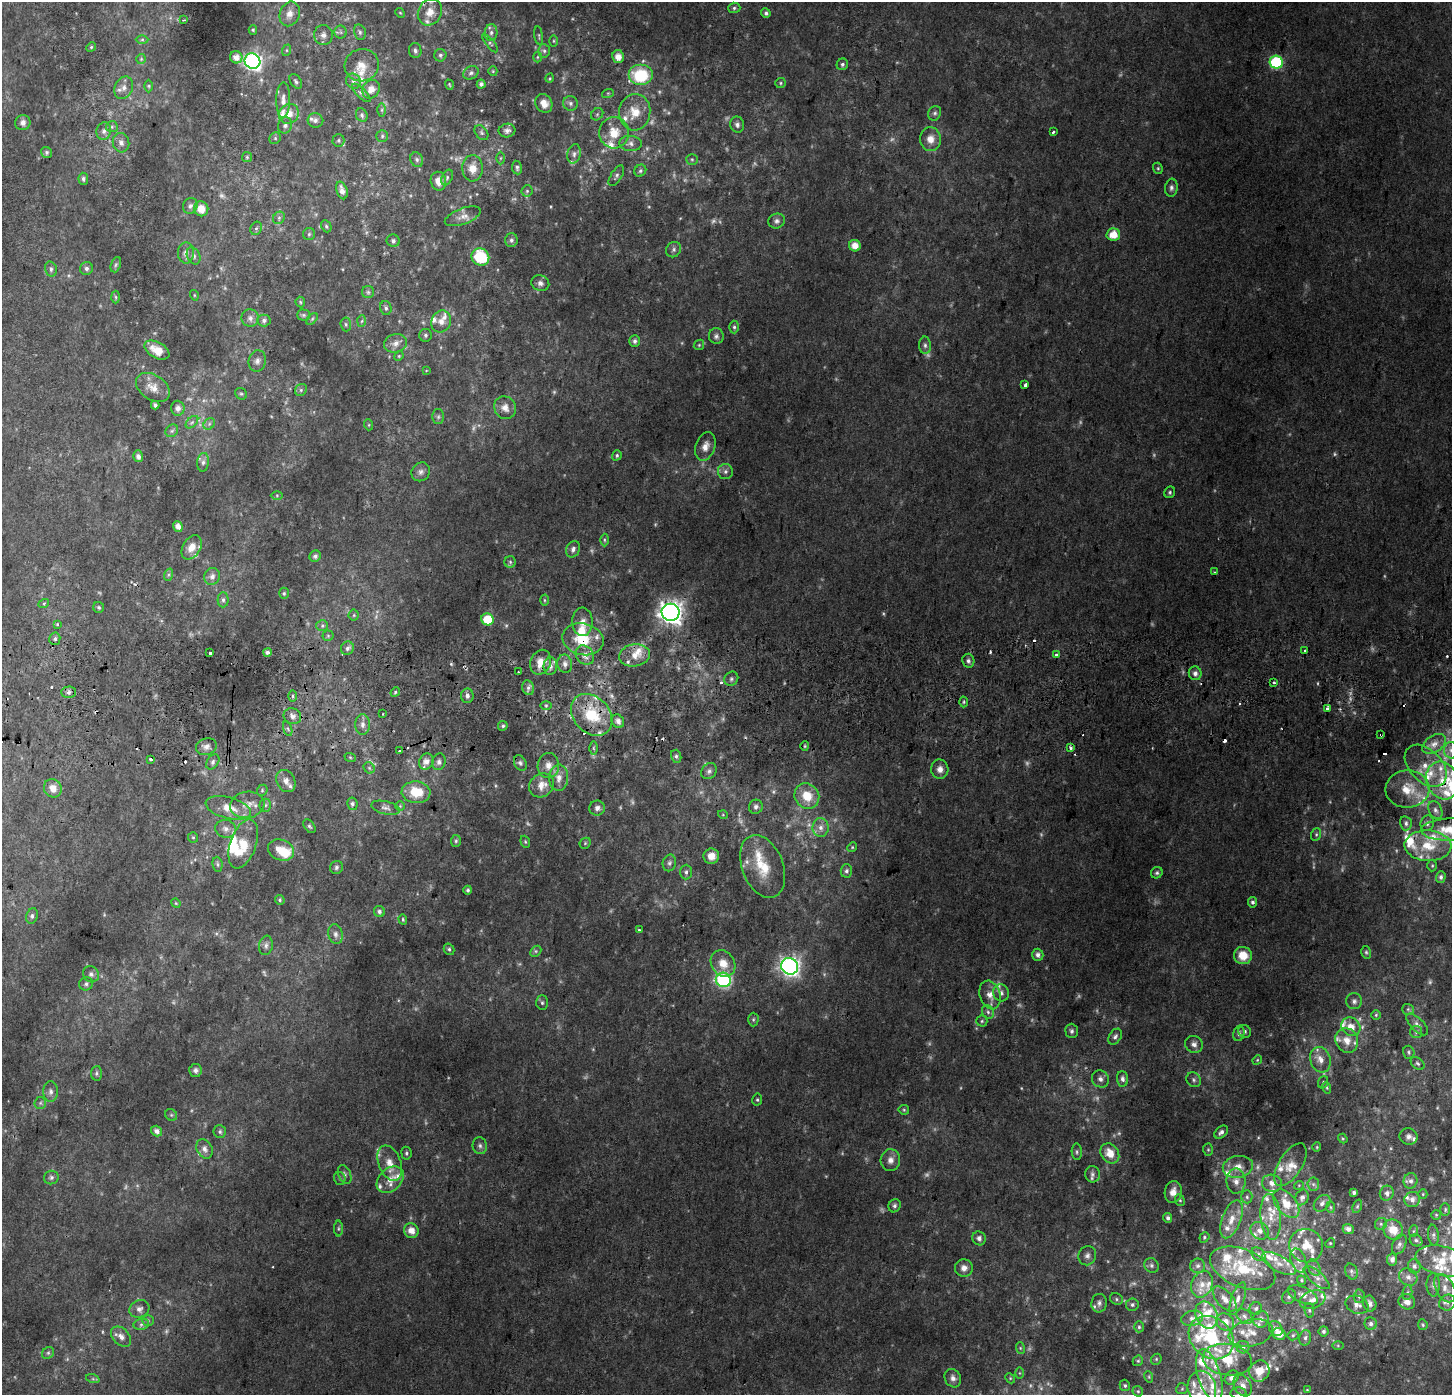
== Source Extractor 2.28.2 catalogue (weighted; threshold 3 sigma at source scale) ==
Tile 5 of 3 x 3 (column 2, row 2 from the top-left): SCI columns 1461-2910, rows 1648-3040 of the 4360 x 4689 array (HDU 1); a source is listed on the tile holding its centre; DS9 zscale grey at full resolution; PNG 1454 x 1397 px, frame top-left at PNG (2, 2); each listed source drawn as its Kron ellipse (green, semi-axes under 4 px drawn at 4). Shown black and unused: <1% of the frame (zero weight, under 2 of 3 exposures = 2% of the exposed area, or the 3 px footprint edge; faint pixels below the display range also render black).
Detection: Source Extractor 2.28.2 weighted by HDU 2 'WHT'; one run over the whole footprint, this tile lists its part. Background 0.0752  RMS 0.013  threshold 0.059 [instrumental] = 3 sigma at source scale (4.5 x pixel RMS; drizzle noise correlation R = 1.50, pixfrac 1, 0.0396/0.0396 arcsec/px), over >= 5 px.
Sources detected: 642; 72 too faint to see at this stretch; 20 cosmic-ray / hot-pixel residue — neither listed nor drawn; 98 inside a brighter listed object's ellipse — not listed separately; the other 452 listed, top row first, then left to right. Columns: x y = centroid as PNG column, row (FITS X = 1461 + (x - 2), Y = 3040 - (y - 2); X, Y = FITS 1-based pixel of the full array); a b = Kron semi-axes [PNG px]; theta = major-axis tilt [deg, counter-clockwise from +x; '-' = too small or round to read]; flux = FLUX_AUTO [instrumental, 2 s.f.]
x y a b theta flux
734 8 6 5 - 2.5
430 12 14 11 59 19
400 13 5 4 - 1.6
766 13 5 4 - 3.4
290 14 13 9 67 13
184 20 3 3 - 1.4
253 30 5 4 - 1.8
341 32 6 6 - 3.1
360 32 8 5 -76 3.3
491 33 8 6 87 4.8
323 35 10 9 - 7.4
539 36 9 3 -82 1.8
142 40 6 4 1 2.1
554 41 5 4 - 1.5
490 43 11 4 -50 3
91 47 5 4 - 1.7
287 50 6 4 71 1.8
415 50 7 6 - 3.8
544 51 7 5 -86 3.2
440 55 6 6 - 3
236 57 6 6 - 9.6
537 57 5 3 - 1.3
618 57 6 6 - 9.9
141 59 5 5 - 2.1
252 61 8 7 - 450
1276 62 6 6 - 160
842 64 6 5 - 3.1
362 65 17 16 - 21
493 71 5 4 - 1.5
471 73 8 6 33 3.9
640 75 12 10 0 67
550 78 5 3 - 1.2
296 81 8 5 -56 3
353 81 8 7 - 4.9
781 83 5 5 - 2.1
481 84 4 4 - 3.2
449 85 5 3 - 1.4
149 86 6 4 -89 2
124 88 11 8 65 8.8
371 89 10 8 54 12
361 93 12 5 -44 3.4
608 93 6 4 18 1.4
283 100 18 7 89 9.6
544 103 10 8 -63 12
570 103 7 7 - 4.2
382 110 6 4 90 2.4
635 112 18 15 85 26
935 113 7 6 - 3.3
289 114 10 9 - 17
597 114 7 5 45 2.8
362 115 7 5 -65 3.2
315 120 8 7 - 5.1
23 123 8 7 - 6.1
285 125 8 7 - 4.3
737 125 8 7 - 4.7
112 127 6 5 - 2.6
104 131 9 7 79 5.3
507 131 8 7 - 5.5
1053 132 3 3 - 5.3
481 133 8 6 -52 3.2
614 133 15 15 - 25
382 136 6 5 - 2.7
275 138 6 5 - 2.2
930 139 12 10 -82 14
338 140 6 6 - 2.5
121 143 10 8 -76 6.9
630 143 11 7 -4 6.8
46 152 6 5 - 2.6
574 154 10 6 77 6.1
247 157 5 5 - 1.9
500 158 6 4 89 1.9
692 159 6 5 - 2.2
417 160 7 6 - 3.5
517 167 7 5 -82 3.2
473 168 13 10 -89 16
1158 168 6 4 -69 1.9
640 171 6 5 - 3
616 176 11 5 58 4
447 177 8 5 65 2.9
83 179 6 5 - 3.4
438 181 9 7 -79 12
1171 188 9 6 84 4.4
342 190 9 5 -73 8.4
527 191 6 5 - 2.3
190 206 8 7 - 4.6
201 209 7 7 - 17
463 216 19 8 20 10
279 218 6 5 - 2.9
777 221 8 7 - 4.6
326 226 6 5 - 2.1
256 228 7 5 67 2.8
309 234 6 6 - 2.3
1113 235 6 6 - 20
511 240 7 6 - 4.1
393 241 6 6 - 3.8
855 246 6 5 - 15
673 250 8 7 - 3.8
186 253 10 8 90 7.4
194 256 9 6 -65 4.8
480 257 9 8 - 68
116 265 8 5 70 2.7
86 268 7 6 - 4
51 269 8 6 -74 4
540 283 9 7 -23 5.6
368 292 6 6 - 2.9
194 295 5 3 - 1.2
116 297 6 4 -88 2
300 302 5 5 - 1.8
386 308 7 5 -78 3.3
303 315 6 5 - 2.6
250 318 9 8 - 6.1
312 319 7 4 45 2.2
264 320 6 6 - 3.7
362 321 6 4 86 2.1
441 321 11 9 64 12
346 324 7 5 -86 2.9
734 327 6 4 -89 2.5
425 335 6 6 - 3
716 336 8 7 - 4.3
635 341 6 5 - 4.1
395 343 11 9 12 9.9
699 345 6 4 46 1.8
925 345 8 6 -89 4.3
157 350 13 8 -29 17
399 356 5 4 - 1.5
257 361 11 8 76 6.5
426 370 4 2 - 1.1
1025 385 4 3 - 3.5
153 387 19 12 -33 16
301 390 6 5 - 2.9
241 394 6 5 - 2.4
155 405 4 4 - 3.1
178 408 7 7 - 6.3
505 408 12 10 -54 12
438 417 7 6 - 2.7
192 422 7 4 45 3.2
209 424 6 5 - 3.1
369 425 5 3 - 1.4
172 431 7 5 44 3.1
705 446 15 9 71 12
617 455 5 4 - 2.5
138 456 6 5 - 4.8
203 462 9 6 82 4.6
421 472 10 8 51 6
725 472 7 7 - 4.8
1170 492 6 5 - 2.7
277 495 6 4 0 1.8
178 526 5 4 - 7.5
604 540 6 4 -89 2.3
192 547 13 8 58 15
573 549 8 6 66 4.8
315 556 6 5 - 3.5
510 562 6 5 - 2.4
1215 572 3 3 - 1.3
168 575 6 4 71 2.2
212 576 8 7 - 7
284 593 6 5 - 2.1
223 600 7 5 89 3.6
544 600 5 3 - 1.5
44 603 5 3 - 1.6
99 607 5 5 - 2.5
671 612 9 8 - 1100
354 615 5 5 - 1.9
487 619 6 6 - 37
582 622 14 10 -88 12
57 624 4 4 - 1.1
322 626 6 5 - 2.6
328 636 5 5 - 1.9
55 639 6 5 - 3.1
583 639 21 15 -13 45
347 648 7 6 - 4.2
1305 651 3 3 - 5.1
267 652 4 4 - 4.4
210 653 3 3 - 6.4
585 655 10 8 -52 11
634 655 15 11 9 19
1056 655 3 3 - 3.8
968 661 7 6 - 4.2
540 662 13 10 66 15
565 664 9 7 -79 7.4
550 666 9 6 86 6.6
518 672 2 2 - 1.4
1195 673 7 6 - 6.1
731 679 7 6 - 3.6
1274 683 3 3 - 4.5
528 688 7 6 - 4.4
69 692 7 5 1 3.6
395 692 5 4 - 1.9
293 696 5 3 - 1.9
467 696 7 6 - 4.8
964 702 5 3 - 1.8
546 705 6 4 0 2.1
1328 708 4 3 - 5.8
383 714 2 2 - 1.4
592 715 23 18 -47 65
292 716 9 8 - 6.3
618 721 7 6 - 7.7
362 724 10 7 89 6.8
503 726 5 4 - 2.3
288 729 8 3 -71 2.4
1381 735 3 2 - 1.2
1434 744 13 8 34 11
805 746 5 4 - 1.6
206 747 11 8 17 6.9
593 748 6 4 -89 2.5
1070 748 4 3 - 11
1451 750 8 7 - 6.8
399 751 3 3 - 3.5
676 756 6 5 - 3.1
350 757 6 3 -19 1.5
151 759 4 3 - 4.2
213 762 8 5 56 3.9
426 762 8 7 - 10
439 762 8 6 72 5.4
520 763 8 6 -62 3.7
548 766 12 10 88 12
1426 766 25 16 -45 28
369 768 6 5 - 2.2
940 769 10 8 -87 8.5
709 771 9 7 52 4.2
559 778 13 9 88 13
286 781 11 9 -62 8.9
1442 781 19 16 -68 32
542 785 13 11 38 16
53 788 9 8 - 12
1407 789 22 18 2 33
262 790 6 5 - 2.1
416 792 14 11 -4 36
807 796 13 12 - 27
352 804 6 5 - 3.4
247 805 17 13 9 17
265 805 6 6 - 3
400 806 4 4 - 1.5
756 807 7 7 - 4.2
228 808 23 10 -14 23
386 808 14 6 -14 5.5
597 808 7 7 - 6
1435 810 9 6 -64 4.8
723 815 5 3 - 1.2
1406 823 7 5 -77 3.8
1427 823 8 7 - 4.2
309 826 8 5 -54 2.6
821 827 9 8 - 7.9
226 829 10 9 - 8.2
1449 829 28 11 2 45
1316 834 6 5 - 2.2
193 837 6 5 - 2
456 841 6 5 - 2.3
525 842 6 4 -69 2
585 843 6 5 - 1.9
243 844 25 13 71 36
1428 846 23 15 -3 36
852 847 5 4 - 1.7
281 850 13 10 -23 22
711 856 8 7 - 14
669 863 8 6 78 4.1
217 864 8 5 -84 2.9
763 866 33 20 -68 48
1432 866 6 5 - 1.9
336 867 7 6 - 3.1
846 871 6 6 - 3.7
686 872 7 6 - 3.9
1157 873 6 5 - 2.9
1441 877 5 5 - 4.3
468 890 4 4 - 2.7
280 900 5 4 - 2.5
1253 902 5 4 - 3.3
176 903 5 4 - 1.4
379 912 6 5 - 3.7
32 916 8 5 72 3.3
403 919 5 4 - 1.9
639 930 3 3 - 1.7
335 934 10 7 -78 5.5
266 945 10 7 81 5.1
449 949 6 5 - 2.6
536 951 6 4 45 2.5
1366 952 6 5 - 2.2
1038 955 6 6 - 5.4
1243 956 9 8 - 24
723 963 14 11 -56 19
790 966 8 8 - 670
91 974 8 7 - 5.1
723 980 7 7 - 250
86 984 7 6 - 3.5
1001 993 8 7 - 6.2
990 995 14 10 -73 13
1354 1001 8 8 - 4.7
542 1003 7 5 -88 2.9
1408 1009 6 5 - 2.6
988 1012 7 5 -62 3.6
1376 1015 5 5 - 1.9
753 1020 7 5 89 2.4
982 1021 5 5 - 2.1
1417 1024 14 6 -45 5.9
1351 1027 10 8 -44 14
1072 1031 7 6 - 4.1
1245 1031 7 6 - 3.3
1416 1032 6 6 - 3
1239 1034 7 5 75 3.9
1115 1037 9 6 56 4.6
1347 1040 13 11 -63 16
1194 1044 9 8 - 7
1409 1052 7 5 -75 2.7
1257 1060 5 4 - 1.6
1320 1060 13 10 -71 13
1418 1063 8 5 -39 3
195 1070 6 6 - 4.2
96 1073 7 5 88 2.9
1100 1079 9 8 - 6.5
1122 1079 8 5 -87 5.6
1194 1080 8 7 - 3.7
1323 1082 6 5 - 2.3
1327 1088 6 3 -72 2.1
51 1092 10 7 -89 6
757 1100 6 5 - 2.3
40 1103 6 5 - 2.7
904 1110 5 5 - 1.9
171 1115 6 5 - 2.4
157 1131 6 5 - 7
220 1132 6 6 - 3.1
1221 1132 8 5 44 5
1409 1137 9 8 - 5.9
1343 1139 5 4 - 1.6
480 1146 8 7 - 4.2
1317 1147 4 4 - 1.4
205 1149 10 7 -60 7.4
1208 1150 6 5 - 2.3
1077 1152 8 5 -88 2.8
406 1153 6 5 - 2.5
1110 1153 11 8 -54 18
890 1160 11 9 87 9.1
390 1163 18 11 -68 18
1290 1165 24 11 58 17
1238 1167 15 11 10 15
345 1174 10 6 -68 4.2
1092 1174 8 7 - 4.3
51 1178 7 6 - 3.5
340 1178 6 5 - 2.5
390 1180 15 11 43 18
1236 1181 12 9 88 11
1411 1181 8 7 - 5.6
1272 1183 10 8 -11 9.1
1313 1184 6 6 - 3.3
1299 1185 5 3 - 1.1
1173 1192 11 8 80 11
1354 1193 4 3 - 3.3
1387 1193 7 7 - 5.8
1423 1194 5 4 - 1.4
1247 1197 6 5 - 3.1
1302 1197 8 6 67 4.7
1180 1200 6 4 -67 2
1412 1200 8 7 - 7.3
1322 1203 9 7 46 5.2
1286 1204 16 10 -50 24
895 1206 7 6 - 3.7
1357 1206 7 4 70 2.3
1330 1207 6 4 -88 1.8
1445 1209 6 5 - 2.2
1436 1215 5 5 - 1.6
1271 1217 23 10 -84 19
1168 1218 5 4 - 4.2
1231 1219 20 9 70 19
1381 1224 6 5 - 2.9
338 1228 8 4 -90 2.4
1348 1229 5 5 - 6
1393 1230 10 9 - 21
411 1231 7 7 - 13
1260 1231 10 8 -41 7.8
1413 1231 6 3 70 1.5
1433 1235 10 5 -82 3.7
1204 1237 5 4 - 2
979 1238 7 6 - 5.8
1416 1240 7 5 -39 3.2
1330 1243 5 4 - 1.6
1399 1244 10 6 65 4.5
1306 1246 17 16 - 26
1259 1254 8 5 -42 3.8
1087 1256 10 8 71 6.3
1392 1260 6 5 - 5.7
1298 1261 12 7 -72 7.9
1442 1261 27 14 -14 33
1279 1264 19 8 -29 14
1151 1265 8 7 - 4
1198 1266 7 7 - 3.6
1414 1266 7 6 - 4.8
1314 1267 9 5 -63 4.2
964 1268 9 9 - 8.2
1243 1268 34 19 -22 59
1351 1271 8 6 -66 3.2
1408 1277 10 8 -36 7
1317 1278 16 6 -41 7.5
1302 1280 5 3 - 1.9
1202 1284 13 10 67 13
1433 1285 11 6 -89 4.8
1445 1288 15 9 -62 11
1407 1293 7 5 84 2.8
1303 1295 16 8 -23 9.1
1359 1296 6 5 - 3.5
1289 1297 8 6 55 3.7
1116 1299 7 5 -26 2.7
1225 1299 15 8 -48 10
1238 1299 17 6 71 8.6
1313 1300 13 8 20 10
1407 1302 8 7 - 7.7
1099 1303 9 7 82 5.6
1448 1303 8 7 - 5.4
1370 1304 8 6 -71 6.3
1132 1305 6 6 - 3.6
1357 1305 12 8 -22 7.9
1256 1308 6 6 - 2.9
139 1309 10 8 27 6.5
1309 1310 7 5 -81 2.4
1206 1315 14 10 -65 19
1244 1316 9 6 -41 4.4
1192 1318 11 7 13 6.8
1261 1319 8 7 - 5.9
148 1320 6 5 - 2.3
1225 1322 9 8 - 13
141 1324 8 5 8 3.9
1371 1324 6 6 - 5
1423 1325 5 4 - 1.8
1139 1327 5 4 - 2.3
1276 1329 8 6 -58 5.6
1323 1331 5 5 - 3.1
1251 1333 22 13 12 20
1279 1334 6 6 - 13
1293 1335 5 5 - 2.1
121 1337 12 8 -45 9.3
1211 1338 24 19 -40 87
1305 1338 8 6 75 3.7
1338 1345 6 4 -1 1.6
1243 1347 6 6 - 3.8
1020 1348 6 3 -72 1.8
48 1353 6 5 - 2.8
1156 1359 6 5 - 1.9
1227 1360 24 15 -8 38
1138 1361 5 4 - 1.9
1259 1371 11 10 - 19
1019 1373 6 4 -90 1.8
1209 1375 27 11 -73 33
1149 1377 6 3 -72 1.5
1232 1377 8 6 42 6.4
953 1378 9 8 - 6.3
1010 1378 5 4 - 1.7
93 1379 7 4 -18 2.2
1125 1385 6 5 - 2.7
1242 1386 11 8 -59 9.2
1202 1388 17 14 -76 28
1182 1389 6 5 - 2.3
1307 1390 3 3 - 1.1
1138 1391 6 5 - 2
1238 1393 8 6 1 3.3
Overlapping masked pixels (flux is a lower limit): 7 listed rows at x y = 430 12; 583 639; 540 662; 592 715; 618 721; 1381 735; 1442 781
Isophote crosses this tile's border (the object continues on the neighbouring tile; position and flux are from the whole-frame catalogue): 3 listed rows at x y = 430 12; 1451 750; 1449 829